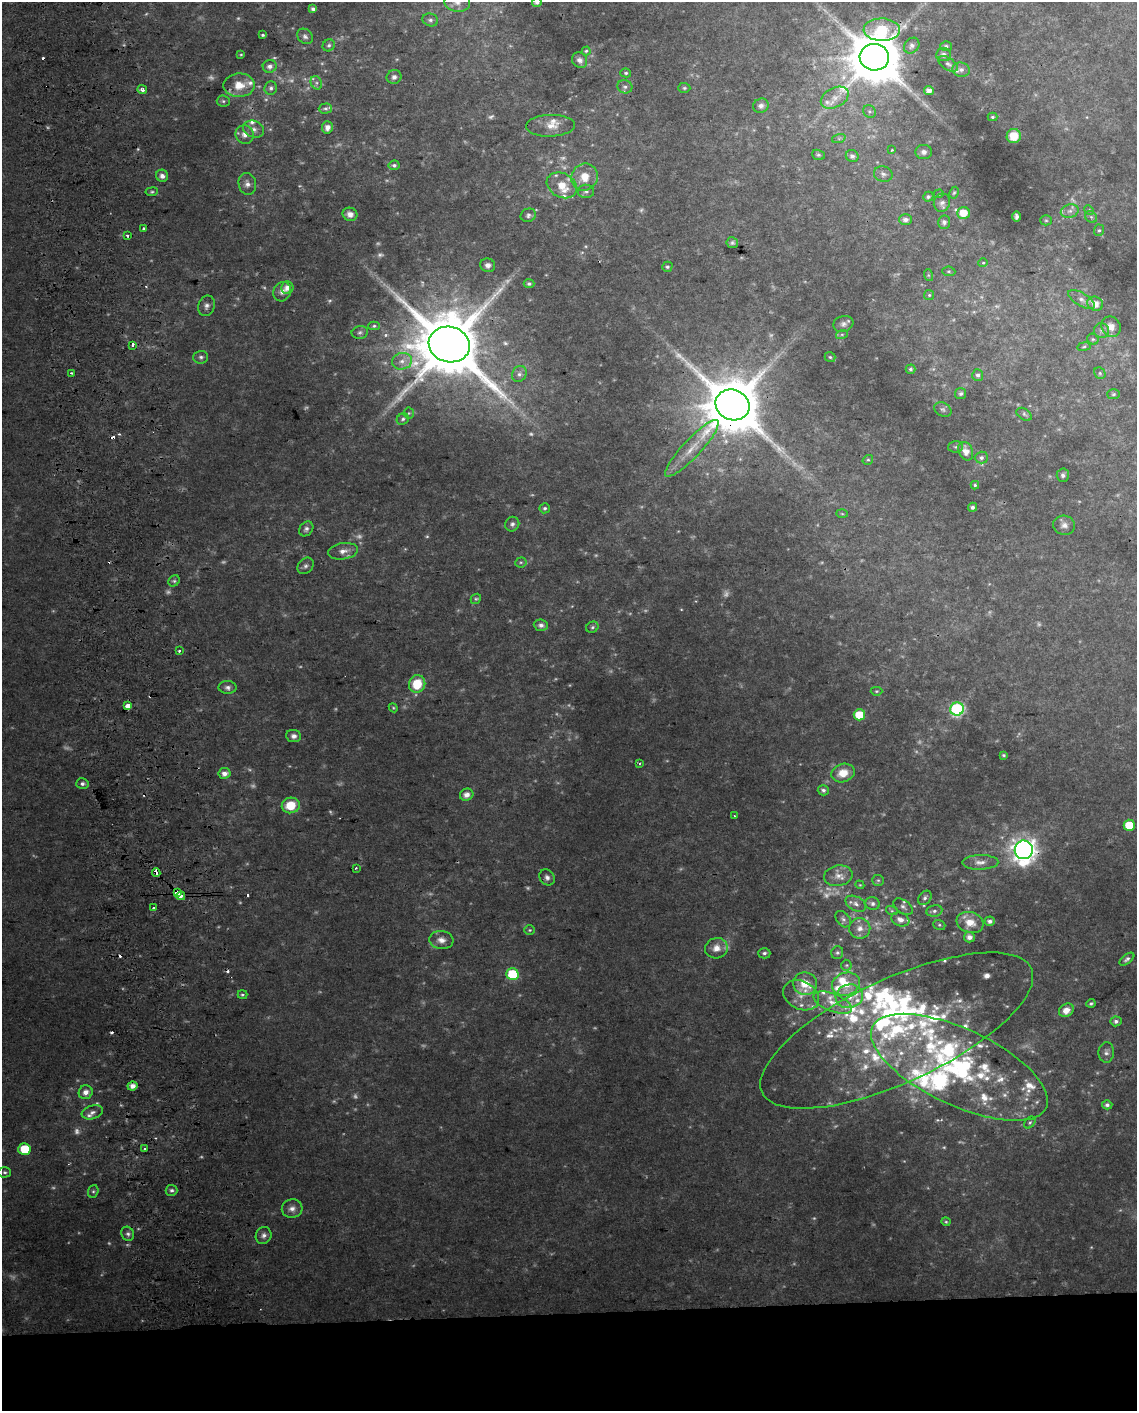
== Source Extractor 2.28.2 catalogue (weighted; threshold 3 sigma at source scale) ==
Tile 11 of 4 x 3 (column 3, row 3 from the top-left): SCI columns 2310-3444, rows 10-1418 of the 4618 x 4284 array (HDU 1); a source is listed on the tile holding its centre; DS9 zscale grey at full resolution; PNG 1139 x 1413 px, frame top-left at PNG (2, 2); each listed source drawn as its Kron ellipse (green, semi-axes under 4 px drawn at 4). Shown black and unused: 7% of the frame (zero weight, under 2 of 3 exposures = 2% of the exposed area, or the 3 px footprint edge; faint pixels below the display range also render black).
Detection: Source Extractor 2.28.2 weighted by HDU 2 'WHT'; one run over the whole footprint, this tile lists its part. Background 0.0735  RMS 0.013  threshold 0.059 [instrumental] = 3 sigma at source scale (4.5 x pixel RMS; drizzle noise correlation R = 1.50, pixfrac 1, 0.0396/0.0396 arcsec/px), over >= 5 px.
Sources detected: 333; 71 too faint to see at this stretch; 10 cosmic-ray / hot-pixel residue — neither listed nor drawn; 49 inside a brighter listed object's ellipse — not listed separately; the other 203 listed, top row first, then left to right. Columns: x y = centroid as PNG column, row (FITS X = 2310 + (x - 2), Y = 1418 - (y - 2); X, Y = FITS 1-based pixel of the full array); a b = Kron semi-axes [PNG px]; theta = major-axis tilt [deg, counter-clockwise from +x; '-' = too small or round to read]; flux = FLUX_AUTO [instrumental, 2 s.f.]
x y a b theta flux
537 2 5 5 - 4.5
457 3 13 9 -8 9.7
313 9 4 4 - 4.6
430 20 8 6 -17 3.8
882 30 18 11 -2 89
263 35 3 3 - 2
305 36 9 6 -42 4.3
329 45 6 5 - 3.4
912 46 8 7 - 5.9
946 46 5 5 - 2.7
586 51 4 4 - 2
241 54 4 3 - 1.3
944 55 7 6 - 5.3
874 57 15 13 -7 8600
580 60 8 7 - 6.2
948 64 11 6 -32 4.8
270 66 7 6 - 6.2
961 70 9 7 -15 5.1
626 73 5 4 - 2.5
394 77 7 6 - 5.2
316 83 7 5 -62 3.6
239 85 15 11 1 24
625 87 7 6 - 4.3
271 88 6 6 - 4.1
684 88 6 5 - 2.3
142 90 5 4 - 6.5
929 90 5 4 - 7.4
835 98 15 9 28 14
223 101 6 5 - 2.8
761 106 8 7 - 5.6
325 108 7 5 2 3.2
869 112 7 5 -46 2.7
992 117 5 4 - 1.9
550 126 24 11 1 17
327 127 6 5 - 7.9
254 129 11 8 -23 7.2
245 135 9 9 - 9.3
1014 136 7 7 - 23
839 138 7 4 19 2.4
892 150 3 3 - 1.6
924 152 8 7 - 5.4
818 155 6 5 - 2.2
852 156 6 6 - 5.1
394 165 5 5 - 3.5
883 174 9 7 -13 5.1
162 176 6 6 - 7.1
584 177 14 13 - 22
247 184 11 8 -78 7.1
562 185 16 12 -29 22
586 191 8 6 1 4
152 192 6 4 7 2.4
954 193 6 4 62 1.9
939 194 5 4 - 1.6
928 197 5 5 - 2.9
942 203 9 8 - 5.6
1089 210 5 4 - 1.7
1070 211 9 6 15 5.9
963 213 6 6 - 22
350 214 7 6 - 7.6
528 215 8 6 23 3.7
1016 216 5 4 - 3
1091 217 6 5 - 2.1
905 220 6 5 - 5.7
1046 220 6 5 - 2
944 222 6 6 - 4.5
144 229 3 3 - 3.1
1099 230 6 5 - 2.3
128 235 3 3 - 5.1
732 243 6 5 - 2.7
983 263 5 4 - 1.6
488 265 7 7 - 6
667 267 5 5 - 2.6
949 271 6 4 -6 1.9
928 275 6 4 -71 1.7
529 284 5 4 - 3.1
287 288 6 6 - 9.2
282 292 10 8 63 7.5
929 295 5 5 - 2
1081 299 15 6 -31 8.1
1095 304 8 7 - 15
207 306 10 8 71 6.2
843 324 10 8 17 5.4
374 326 5 4 - 2.2
1111 327 10 9 - 12
1102 330 7 7 - 5
360 332 8 6 11 3.6
842 334 6 4 19 2
1093 339 6 5 - 2.1
133 345 4 3 - 7.5
449 345 21 17 -13 15000
1084 347 7 3 9 1.7
201 357 7 6 - 3.9
830 357 5 5 - 2.1
402 361 10 8 13 9.5
910 369 5 4 - 2.8
71 373 3 2 - 2.9
1100 373 6 5 - 2.3
519 374 8 7 - 5.2
978 375 6 5 - 4.4
961 394 5 5 - 3.5
1113 394 6 5 - 2.2
733 405 17 15 -24 10000
943 409 9 6 -27 3.9
409 413 5 5 - 2.1
1024 414 8 5 -32 3.3
403 419 6 5 - 3
956 447 7 5 1 2.7
692 448 38 9 47 30
966 451 10 7 -65 13
981 458 6 6 - 4.2
868 460 5 4 - 2
1063 475 7 6 - 3.8
975 485 4 4 - 1.8
973 507 4 4 - 4.1
545 508 5 5 - 2.8
842 514 6 4 -2 1.6
512 524 7 7 - 4.3
1064 525 11 9 -11 7.7
306 529 8 6 50 4.6
343 551 15 8 9 11
521 562 5 5 - 2.1
306 566 9 7 47 4.3
174 581 6 5 - 2.7
476 599 5 4 - 2.1
541 625 7 5 -5 6.2
592 627 6 5 - 2.7
179 650 3 3 - 4.9
417 684 9 8 - 37
228 687 9 6 -2 5
876 691 6 4 1 1.9
128 706 4 3 - 83
393 708 4 4 - 1.5
957 709 6 6 - 230
859 715 6 5 - 47
294 736 7 6 - 5.9
1004 755 3 3 - 1.8
639 763 3 3 - 1.9
224 773 6 5 - 8.5
843 773 12 9 18 20
82 784 6 5 - 3.9
823 790 5 5 - 3.5
467 795 7 6 - 10
291 805 9 8 - 33
735 816 3 2 - 1.8
1129 825 5 5 - 41
1024 850 9 9 - 1200
980 862 18 7 1 10
356 868 3 2 - 1.6
156 872 4 3 - 37
838 876 14 10 10 11
547 877 8 7 - 5.2
878 880 6 5 - 2.4
860 885 4 3 - 1.2
177 893 4 3 - 57
181 896 4 3 - 53
925 898 8 6 50 3.8
856 904 11 7 -29 6.6
873 904 7 6 - 4.3
903 907 11 6 -37 4.5
153 908 2 2 - 1.6
892 911 6 4 -18 1.9
934 911 8 5 10 3.8
843 919 9 6 -51 3.9
900 919 9 6 -20 7.8
990 921 5 4 - 5.1
970 922 14 10 -17 19
939 925 6 5 - 2.1
860 928 10 10 - 11
530 930 5 5 - 2.2
969 937 5 5 - 7.8
441 940 12 9 -6 9.7
716 948 11 10 - 13
764 953 6 5 - 3.5
837 953 6 6 - 3.1
1127 959 8 4 38 3.6
846 965 5 5 - 2
512 974 6 6 - 80
805 984 12 11 - 29
846 984 14 11 20 24
242 995 5 4 - 2.1
801 995 19 14 -26 20
849 996 14 11 13 19
833 1003 20 9 -22 16
1091 1003 4 4 - 2.4
1066 1010 8 6 33 13
1116 1021 5 5 - 4.5
897 1031 148 52 25 390
1106 1052 10 8 85 5.7
959 1067 96 38 -25 360
132 1086 5 4 - 11
86 1092 7 6 - 11
1107 1105 5 4 - 4.1
92 1112 11 6 17 6.1
1030 1123 7 5 49 2.2
24 1149 6 5 - 49
145 1149 3 2 - 1.5
5 1172 6 5 - 2.8
172 1190 6 5 - 4
93 1191 6 5 - 2.5
292 1209 10 9 - 8.3
946 1222 4 4 - 1.6
128 1234 7 6 - 4
264 1235 9 7 64 5.6
Overlapping masked pixels (flux is a lower limit): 9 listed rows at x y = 874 57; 449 345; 733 405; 128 706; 1024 850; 156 872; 177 893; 181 896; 897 1031
Isophote crosses this tile's border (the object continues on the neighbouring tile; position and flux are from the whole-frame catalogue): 2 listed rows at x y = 537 2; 457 3